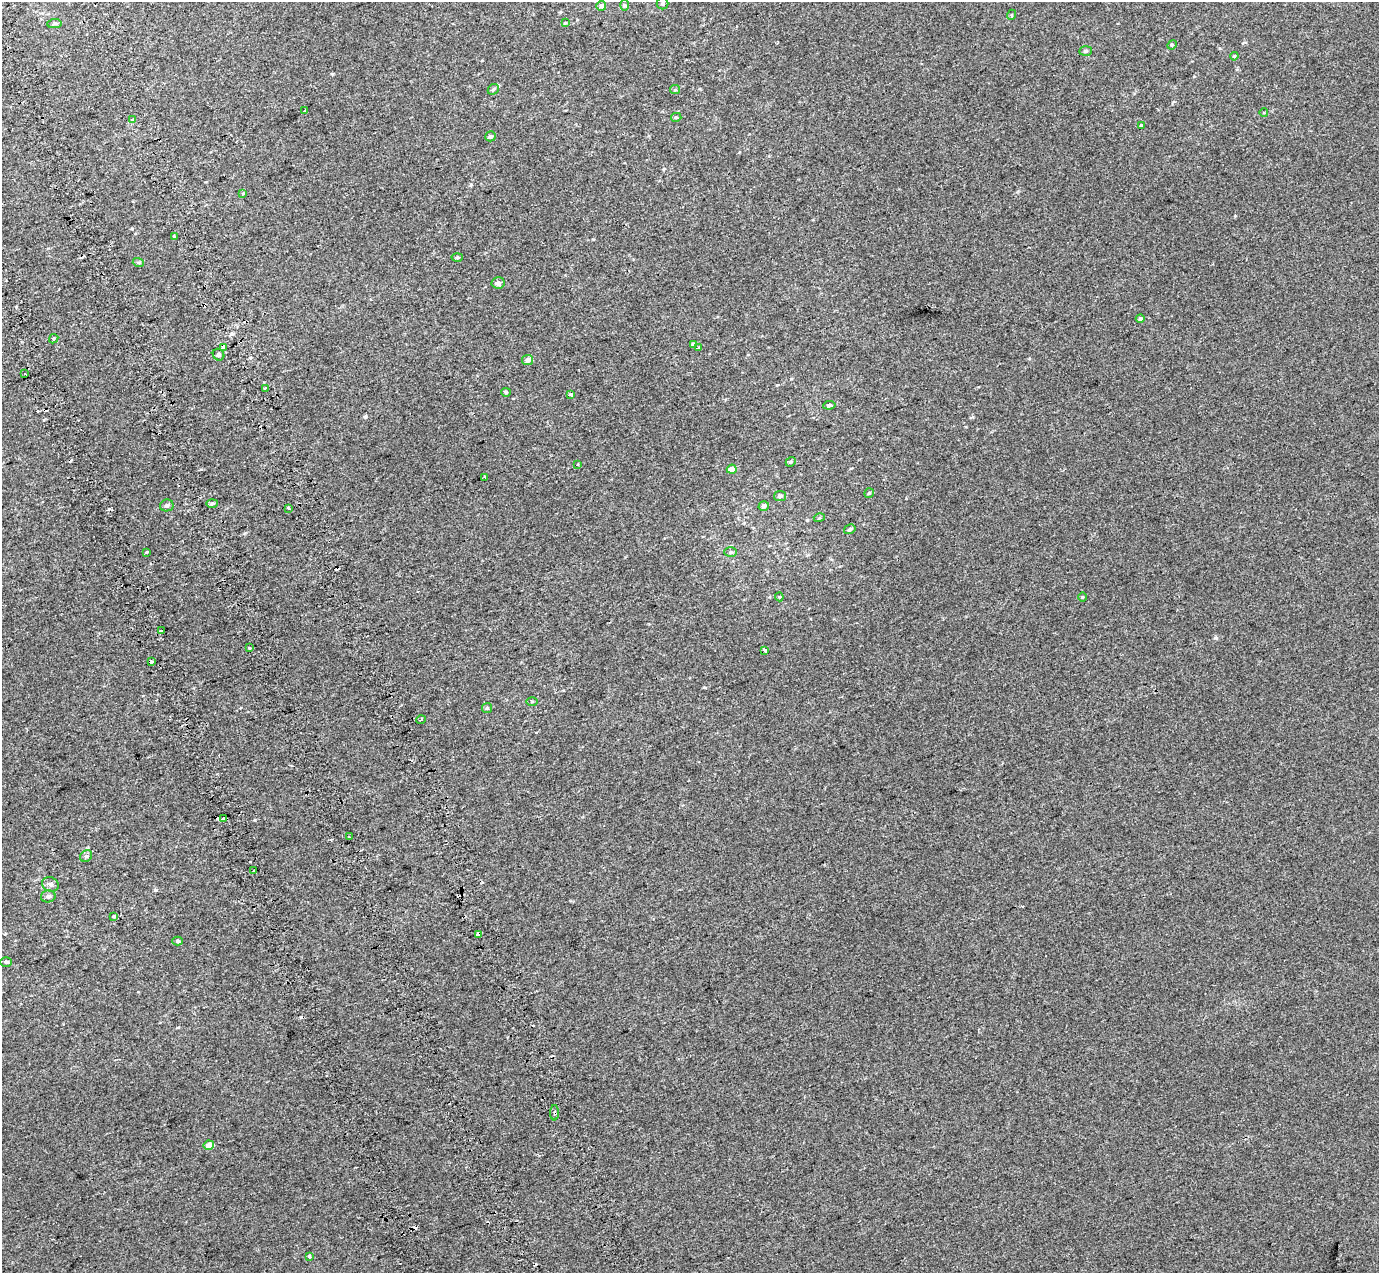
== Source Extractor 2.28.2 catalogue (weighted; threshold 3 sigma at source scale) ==
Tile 11 of 4 x 4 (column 3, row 3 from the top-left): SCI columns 2857-4233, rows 1496-2766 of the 5712 x 5475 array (HDU 1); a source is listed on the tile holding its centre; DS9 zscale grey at full resolution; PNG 1381 x 1275 px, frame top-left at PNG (2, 2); each listed source drawn as its Kron ellipse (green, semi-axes under 4 px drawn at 4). Shown black and unused: <1% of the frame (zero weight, under 2 of 3 exposures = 6% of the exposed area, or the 3 px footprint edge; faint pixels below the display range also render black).
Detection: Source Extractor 2.28.2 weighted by HDU 2 'WHT'; one run over the whole footprint, this tile lists its part. Background 0.00395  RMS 0.007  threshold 0.0313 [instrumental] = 3 sigma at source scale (4.5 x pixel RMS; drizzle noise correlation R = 1.50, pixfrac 1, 0.0396/0.0396 arcsec/px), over >= 5 px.
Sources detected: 88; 18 cosmic-ray / hot-pixel residue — neither listed nor drawn; the other 70 listed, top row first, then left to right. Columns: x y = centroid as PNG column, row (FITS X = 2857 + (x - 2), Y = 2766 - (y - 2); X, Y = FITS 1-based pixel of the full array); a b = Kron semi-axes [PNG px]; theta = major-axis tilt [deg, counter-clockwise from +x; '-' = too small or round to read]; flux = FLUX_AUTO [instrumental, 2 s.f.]
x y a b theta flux
663 3 6 6 - 1.1
625 5 6 4 -89 0.91
601 6 5 4 - 2.4
1011 15 5 3 - 0.54
565 23 4 3 - 0.58
55 24 7 4 6 1.2
1172 45 5 4 - 0.78
1086 51 6 5 - 1.4
1234 56 4 3 - 0.6
493 89 6 5 - 0.96
675 90 5 4 - 0.76
305 110 3 3 - 1.8
1264 113 4 3 - 0.45
676 117 5 4 - 0.89
133 120 3 3 - 2.4
1142 125 3 3 - 3.1
490 136 5 5 - 1.5
243 193 3 3 - 1.4
174 236 3 3 - 1.4
457 257 5 3 - 0.71
138 262 6 3 -18 0.88
498 283 6 5 - 2
1140 319 4 4 - 1.4
54 339 5 3 - 0.68
694 344 4 4 - 2.3
223 348 3 3 - 13
699 348 4 3 - 5.3
219 355 6 5 - 1.3
528 360 5 5 - 2.9
25 374 3 2 - 0.65
265 388 3 3 - 1.2
506 392 5 4 - 0.75
570 395 4 3 - 2.4
829 405 6 4 8 1.3
791 462 5 4 - 1
578 465 3 2 - 0.85
732 469 5 4 - 5
485 477 3 3 - 7.5
869 493 5 4 - 0.87
780 496 6 5 - 1.6
212 503 6 4 2 1.2
167 505 7 6 - 1.6
764 506 5 5 - 1.7
289 509 3 3 - 1.2
819 518 5 3 - 0.64
850 529 6 4 32 1.6
147 552 3 3 - 4.1
731 552 6 5 - 1
779 597 4 4 - 0.61
1082 597 5 3 - 0.5
161 631 3 3 - 7.1
249 648 3 3 - 4.3
765 650 3 3 - 5.4
152 662 4 3 - 2.5
532 702 5 3 - 0.66
487 708 5 5 - 1
421 720 5 3 - 0.7
223 819 4 3 - 5.6
349 837 3 2 - 1.3
86 856 6 5 - 1.2
254 871 3 3 - 2.2
50 884 8 7 - 2
48 896 7 6 - 1.6
114 916 4 3 - 0.67
478 935 4 3 - 8.7
177 941 5 4 - 1.2
6 962 6 5 - 1.1
555 1113 8 4 90 1.1
209 1145 5 4 - 6.4
309 1256 3 3 - 8.5
Overlapping masked pixels (flux is a lower limit): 2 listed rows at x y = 478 935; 555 1113
Unlisted compact peaks at least as high as the median listed source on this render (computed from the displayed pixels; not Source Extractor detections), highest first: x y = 1216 638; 156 890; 255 820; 365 417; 1235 216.